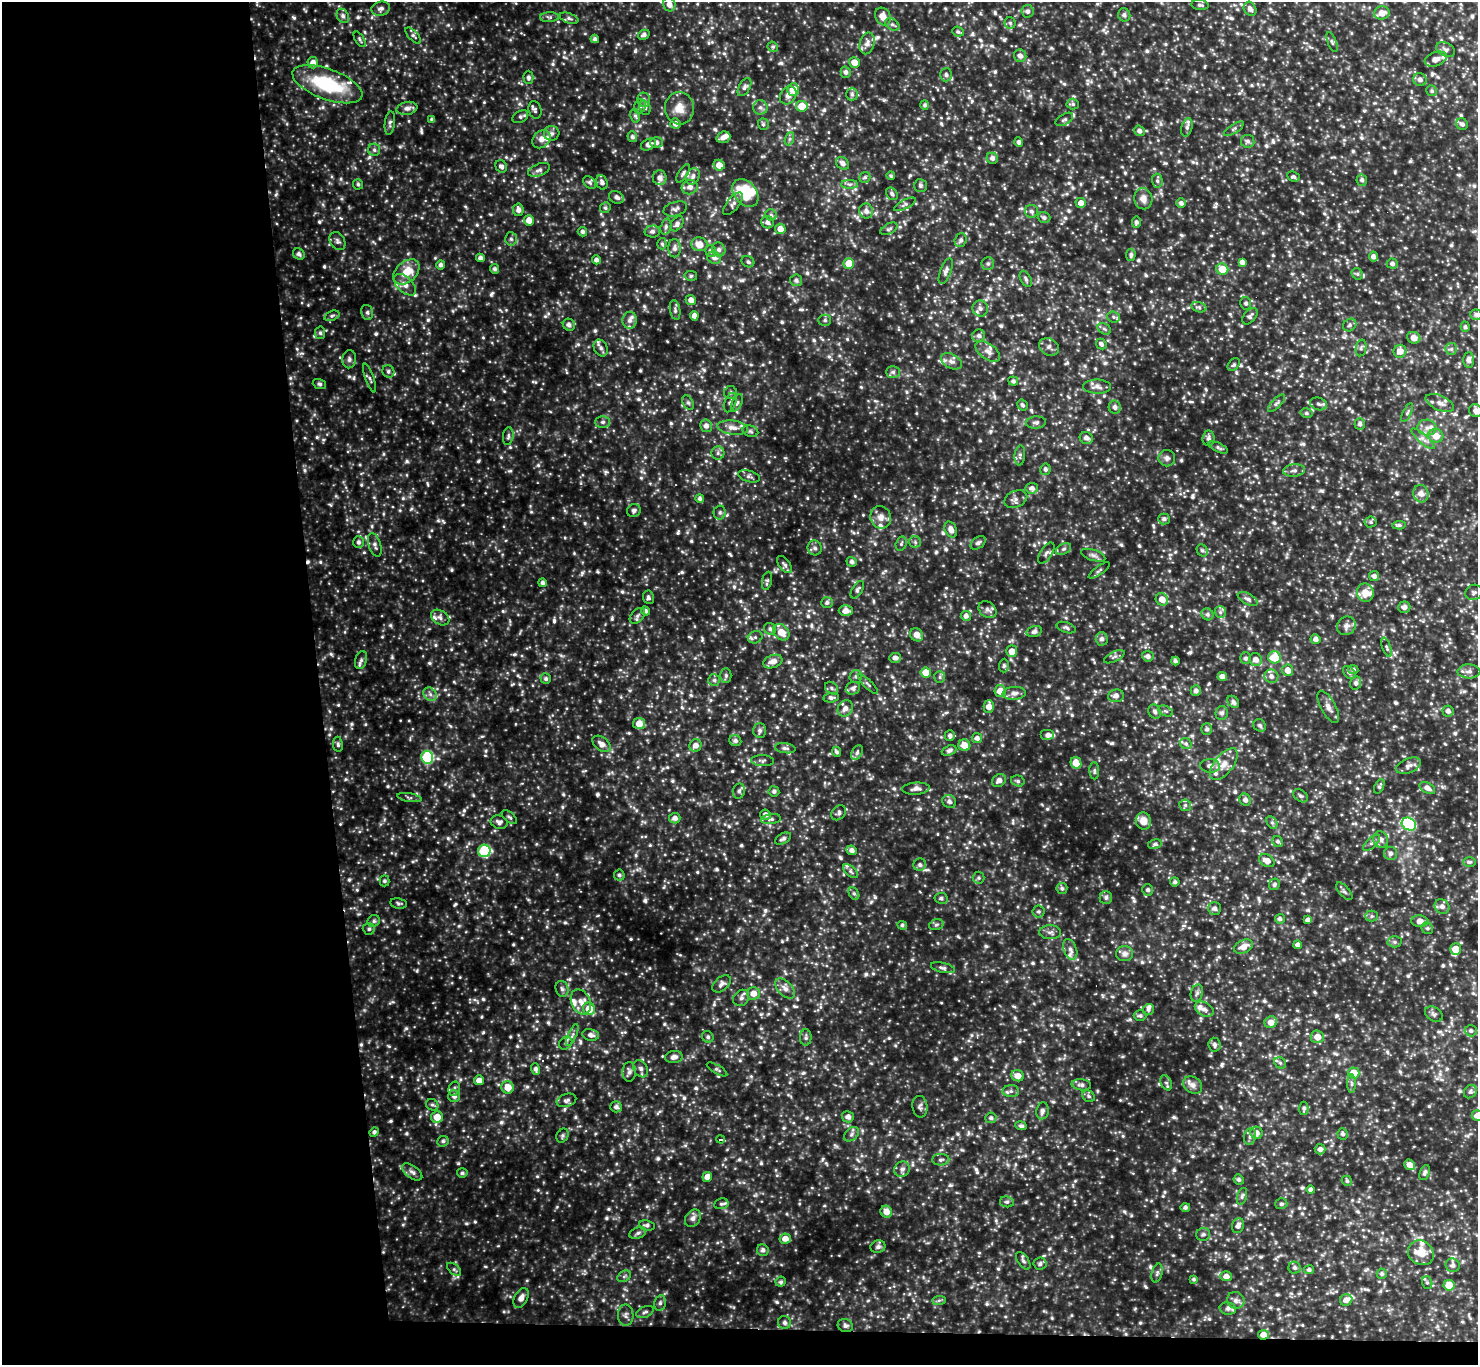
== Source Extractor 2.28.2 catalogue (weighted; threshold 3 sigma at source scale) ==
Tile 7 of 3 x 3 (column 1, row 3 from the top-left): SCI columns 1-1476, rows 187-1549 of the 4427 x 4398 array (HDU 1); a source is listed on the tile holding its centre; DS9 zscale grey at full resolution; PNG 1480 x 1367 px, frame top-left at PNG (2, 2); each listed source drawn as its Kron ellipse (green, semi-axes under 4 px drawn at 4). Shown black and unused: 23% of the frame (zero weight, under 2 of 3 exposures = <1% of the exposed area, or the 3 px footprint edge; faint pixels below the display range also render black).
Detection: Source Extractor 2.28.2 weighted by HDU 2 'WHT'; one run over the whole footprint, this tile lists its part. Background 0.366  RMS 0.05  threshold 0.225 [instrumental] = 3 sigma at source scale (4.5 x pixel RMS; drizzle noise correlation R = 1.50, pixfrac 1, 0.05/0.05 arcsec/px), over >= 5 px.
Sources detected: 1437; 1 cosmic-ray / hot-pixel residue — neither listed nor drawn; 46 inside a brighter listed object's ellipse — not listed separately; of the other 1390, all 500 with FLUX_AUTO >= 9.82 (the completeness limit of this list) listed and drawn (890 fainter detections not listed), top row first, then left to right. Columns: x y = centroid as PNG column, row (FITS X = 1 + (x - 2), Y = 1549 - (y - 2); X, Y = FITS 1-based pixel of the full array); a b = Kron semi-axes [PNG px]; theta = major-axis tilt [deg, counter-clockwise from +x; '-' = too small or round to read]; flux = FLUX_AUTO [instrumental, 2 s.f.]
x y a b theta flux
669 4 7 6 - 30
1200 5 8 5 -6 11
381 9 9 7 14 18
1250 9 7 6 - 21
1027 11 6 6 - 15
1382 13 8 6 10 40
1124 15 6 6 - 13
343 16 7 5 -61 15
549 17 9 5 1 10
883 17 9 7 -62 42
569 18 10 5 -19 12
1010 23 5 5 - 10
892 25 8 5 -37 13
958 32 6 5 - 10
644 35 6 4 29 15
413 36 10 4 -47 10
360 39 9 4 -58 9.8
595 39 4 4 - 13
1332 42 10 4 -69 11
867 43 11 7 74 27
773 47 5 5 - 9.8
1446 50 10 6 -26 17
1020 56 6 6 - 22
1436 59 11 7 20 31
854 62 5 5 - 44
313 63 5 5 - 30
846 72 5 5 - 15
946 75 7 6 - 13
528 77 7 5 -89 14
1420 80 7 6 - 21
327 84 37 15 -20 340
744 87 10 5 60 17
793 89 6 6 - 60
1432 91 5 5 - 12
852 94 6 6 - 14
788 95 9 7 53 25
644 100 7 6 - 15
1073 104 6 5 - 10
925 105 5 4 - 11
640 106 7 5 72 13
802 106 6 5 - 74
760 107 7 7 - 15
407 108 10 6 10 21
645 108 7 5 -69 11
679 108 16 14 -84 59
535 110 9 6 -74 14
635 116 7 5 -78 11
520 117 8 5 30 12
432 119 4 4 - 11
1064 119 9 5 31 13
390 123 12 5 83 14
675 123 5 5 - 20
763 124 6 5 - 10
1462 124 6 5 - 15
1187 127 9 5 75 15
1234 129 11 4 32 12
1139 131 5 5 - 15
552 133 7 7 - 15
632 137 5 5 - 14
723 137 7 5 20 24
541 139 10 8 46 33
789 139 7 4 70 10
1248 141 6 6 - 15
657 142 6 5 - 17
1019 142 5 4 - 13
648 144 8 5 25 24
374 150 6 6 - 11
992 158 6 5 - 19
842 163 7 5 -44 20
719 165 6 5 - 39
501 166 6 5 - 14
539 170 11 6 20 18
683 173 10 4 59 12
693 176 8 6 64 17
891 176 4 4 - 10
865 177 6 5 - 10
1293 177 6 4 -24 10
660 178 7 7 - 26
1362 180 6 5 - 13
1157 181 7 5 -86 11
590 182 7 5 -41 10
602 182 7 5 -72 18
358 184 5 5 - 10
850 184 8 4 0 12
920 186 6 6 - 11
690 187 8 7 - 24
745 193 16 11 -51 200
892 194 7 5 -48 12
616 197 8 6 -27 18
1143 199 10 9 - 32
1081 203 5 5 - 28
1181 203 4 4 - 15
733 204 13 6 51 18
905 204 12 4 27 12
605 208 5 5 - 11
675 209 12 7 17 17
518 210 6 5 - 23
866 211 7 6 - 22
1031 211 7 6 - 16
771 215 6 5 - 11
1044 217 6 5 - 14
529 220 5 5 - 44
767 222 6 6 - 19
1136 222 5 4 - 12
677 224 8 5 57 17
666 227 8 5 74 13
780 229 5 5 - 42
889 229 9 5 29 12
652 231 8 6 3 12
582 232 5 4 - 14
511 239 7 5 -87 11
961 240 7 6 - 13
337 241 9 7 -58 16
662 244 6 4 -86 9.9
699 244 8 7 - 50
675 248 9 6 -90 19
719 249 7 6 - 17
711 251 6 5 - 15
299 254 6 5 - 15
1131 255 6 5 - 13
1373 256 5 4 - 18
480 258 4 4 - 18
714 258 7 6 - 19
596 260 4 4 - 17
748 262 6 5 - 10
1242 262 4 4 - 21
849 263 5 5 - 78
988 264 6 6 - 12
1392 264 5 5 - 14
441 265 5 4 - 14
495 269 5 4 - 13
1222 269 6 5 - 76
946 271 13 5 69 18
406 272 15 10 43 79
1357 274 6 5 - 10
691 276 6 5 - 11
1026 279 9 5 -62 11
796 280 6 6 - 15
405 285 13 7 -44 34
691 300 5 5 - 27
1246 303 6 5 - 12
1199 307 7 5 -16 11
980 308 8 7 - 20
675 310 10 5 -80 13
367 312 8 6 -76 12
1476 315 6 5 - 13
332 316 8 5 21 10
694 316 4 4 - 25
1250 316 9 5 48 15
1114 317 6 5 - 9.9
630 320 8 7 - 19
825 320 6 5 - 11
569 325 6 5 - 16
1350 325 7 6 - 12
1465 327 5 4 - 10
1104 329 7 5 -31 11
320 333 6 5 - 11
979 336 6 6 - 14
1414 338 7 6 - 34
1101 344 6 4 -48 14
1049 347 10 8 -31 20
601 348 9 6 -64 18
1361 348 8 5 78 10
1451 349 6 6 - 11
988 351 14 8 -34 31
1400 351 6 6 - 38
349 359 9 7 85 16
1469 360 7 5 86 19
951 361 11 7 -28 22
1234 365 7 5 48 9.9
388 371 6 6 - 11
893 372 7 5 0 11
369 378 15 4 -71 12
1013 381 5 4 - 13
319 384 7 5 -20 11
1097 387 14 7 -1 27
730 392 6 6 - 11
688 403 8 5 -62 11
730 403 10 5 69 17
737 403 9 4 65 11
1276 403 11 4 46 12
1440 403 15 7 -25 29
1318 404 9 6 -17 15
1022 405 6 5 - 11
1115 407 6 6 - 17
1476 411 7 6 - 22
1306 413 6 5 - 10
1407 413 10 4 63 9.9
603 422 7 5 1 13
1036 422 10 6 5 15
1360 424 6 5 - 13
706 426 6 6 - 24
733 428 15 7 -8 35
1427 428 9 8 - 29
750 431 8 5 -17 11
508 436 9 5 82 12
1436 436 7 6 - 45
1086 438 7 6 - 21
1208 438 8 6 86 16
1423 439 14 4 -41 23
1218 447 10 4 -26 12
718 453 6 6 - 12
1020 455 10 5 85 12
1167 458 8 8 - 17
1045 469 6 5 - 14
1294 470 11 6 5 18
749 476 11 5 -16 15
1032 488 6 5 - 25
1421 494 9 7 -76 30
700 499 4 4 - 13
1016 499 12 8 24 23
634 511 7 6 - 14
720 513 7 6 - 12
881 517 11 10 - 33
1164 519 6 5 - 14
1371 522 6 5 - 11
1399 525 7 4 5 11
951 529 8 5 -65 30
358 542 6 5 - 15
915 542 6 5 - 10
978 543 8 5 35 14
901 544 7 5 74 9.9
375 545 12 6 -72 18
815 548 7 7 - 15
1064 549 8 5 26 12
1202 550 6 5 - 10
1046 553 12 6 57 15
1093 555 12 5 -18 16
852 562 5 4 - 15
785 565 10 5 -52 14
1099 570 12 4 35 10
1374 576 5 5 - 15
767 581 9 5 78 11
543 583 4 4 - 15
857 590 10 5 58 14
1474 592 8 7 - 13
1365 593 9 8 - 57
648 597 7 5 -82 11
1162 599 6 6 - 42
1248 599 11 5 -28 18
827 603 6 5 - 12
1404 607 6 6 - 18
987 610 10 7 -36 21
645 611 5 4 - 14
846 611 7 5 -1 31
1220 612 6 5 - 11
1207 614 6 5 - 13
637 616 9 6 46 15
966 616 5 5 - 19
440 617 10 7 -31 19
1346 626 10 8 43 21
1066 628 10 5 -18 12
770 629 6 5 - 12
781 632 9 7 -44 51
1034 632 8 5 16 17
917 635 7 6 - 36
755 637 7 6 - 13
1102 639 6 6 - 19
1315 639 5 5 - 20
1387 647 10 4 -70 11
1012 651 6 5 - 44
1148 656 5 5 - 16
1114 657 11 5 26 12
1274 657 6 6 - 130
895 658 6 5 - 18
1246 658 6 5 - 13
361 660 9 5 74 13
1256 660 7 6 - 30
773 661 10 6 20 33
1175 661 4 3 - 10
1004 666 7 5 89 9.9
1353 669 5 4 - 11
1288 670 6 5 - 38
1469 671 11 7 -1 23
926 672 5 5 - 74
1349 673 7 5 -49 11
726 676 7 5 90 9.9
1271 676 7 6 - 20
856 677 6 6 - 11
940 677 6 5 - 10
1222 677 5 4 - 26
546 679 5 5 - 11
714 680 6 6 - 11
1356 683 7 5 78 13
868 684 13 3 -43 10
831 688 7 5 -39 11
853 688 7 6 - 16
1000 691 6 5 - 55
1196 691 5 5 - 16
1014 693 11 6 6 25
430 694 7 6 - 18
1116 696 8 6 7 23
831 698 8 4 6 14
1233 702 7 5 -49 14
989 706 6 5 - 42
1328 707 18 7 -61 29
845 708 8 7 - 27
1166 711 7 5 -25 10
1448 711 5 5 - 18
1155 712 7 6 - 14
1222 713 7 6 - 14
639 724 6 5 - 54
1260 725 7 6 - 12
1207 729 5 5 - 12
760 731 7 6 - 16
1048 735 7 5 0 20
950 736 5 5 - 14
977 738 5 5 - 18
735 741 6 5 - 14
338 744 8 5 -83 11
601 744 10 6 -38 30
1186 744 6 5 - 11
695 745 6 6 - 28
964 745 6 5 - 49
785 748 10 5 -8 14
949 751 7 5 21 16
836 752 5 4 - 11
857 752 8 5 63 12
427 757 6 6 - 370
762 761 11 5 -2 12
1076 763 6 5 - 70
1224 764 19 9 51 52
1210 766 10 7 -4 24
1408 766 13 7 22 24
1094 771 8 5 -87 11
999 780 7 6 - 24
1018 781 7 5 -16 10
1379 786 8 4 65 11
1427 788 8 5 -29 22
916 789 13 6 4 22
739 791 8 6 74 13
774 791 5 5 - 12
1300 796 8 5 -37 11
409 798 12 4 -10 9.9
1245 800 6 5 - 16
949 801 7 6 - 15
1185 805 6 6 - 11
839 813 8 6 46 14
765 815 5 5 - 21
509 817 9 5 -40 11
675 818 5 5 - 22
771 819 10 5 8 13
1143 821 8 7 - 48
499 822 8 6 -21 17
1272 823 7 5 -62 11
1409 824 7 6 - 400
783 839 9 5 28 15
1381 840 8 7 - 21
1278 841 6 5 - 11
1371 843 10 5 42 14
1155 844 7 5 10 11
851 850 5 5 - 20
484 851 6 6 - 330
1391 853 6 6 - 15
1267 861 8 6 -30 34
1470 862 6 5 - 10
920 865 6 6 - 15
850 871 8 5 -44 12
619 875 5 5 - 11
979 878 6 6 - 9.8
384 881 5 5 - 11
1175 882 4 4 - 11
1274 884 6 5 - 11
1062 888 5 5 - 11
1148 890 6 5 - 12
1344 891 11 5 -48 11
854 893 7 5 -62 9.9
1106 897 6 6 - 14
941 898 7 5 -11 10
399 903 8 5 -9 9.9
1442 906 8 7 - 24
1214 908 6 6 - 16
1038 911 6 6 - 10
1372 916 6 5 - 10
1280 919 5 5 - 14
1308 920 4 4 - 23
374 921 6 5 - 11
1420 921 8 6 -4 28
902 925 5 4 - 9.9
936 925 7 5 17 10
1427 928 6 5 - 11
369 929 6 6 - 12
1050 932 11 7 -1 18
1395 942 7 5 -2 11
1298 945 4 4 - 18
1243 947 10 6 26 43
1070 949 11 6 -69 21
1456 949 6 5 - 64
1124 954 8 7 - 21
943 968 12 5 -12 15
722 984 11 6 40 19
562 989 8 6 -72 14
785 989 12 7 -47 29
753 993 6 6 - 40
1197 993 8 6 73 14
741 998 9 7 46 16
581 1002 13 9 -65 40
589 1009 6 6 - 72
1204 1009 10 7 -29 22
1148 1010 6 5 - 12
1434 1014 9 6 -33 15
1140 1016 6 5 - 11
1271 1022 6 5 - 38
1471 1031 6 5 - 12
572 1035 12 4 65 15
591 1035 8 6 -11 21
708 1037 6 5 - 11
806 1037 8 5 -90 13
1317 1037 6 6 - 45
566 1043 7 5 42 11
1214 1045 7 6 - 14
674 1057 9 6 6 22
1280 1063 6 5 - 10
535 1069 6 4 -72 15
641 1069 9 7 -59 18
717 1069 11 4 -31 9.9
629 1072 10 6 89 19
1354 1073 6 5 - 94
1018 1076 6 5 - 42
479 1080 5 5 - 32
1166 1083 8 5 -64 12
1352 1084 9 4 -89 13
1081 1085 10 5 -7 16
1193 1085 10 8 -32 28
508 1087 6 6 - 60
454 1089 7 5 74 12
1011 1091 8 6 2 14
1470 1092 7 6 - 12
454 1096 6 6 - 20
1089 1096 6 5 - 11
566 1100 10 6 18 14
432 1105 6 5 - 10
616 1107 6 5 - 16
920 1107 11 7 -83 16
1304 1108 6 4 88 12
1042 1111 8 6 80 19
1477 1116 5 5 - 30
437 1117 6 6 - 57
848 1117 6 5 - 20
991 1118 5 5 - 12
1021 1126 6 4 -9 14
374 1132 5 4 - 13
1256 1133 6 6 - 26
851 1134 8 6 42 13
1343 1134 6 5 - 11
562 1136 7 5 60 11
1250 1136 8 6 74 14
720 1139 4 3 - 94
443 1141 6 5 - 12
1320 1149 5 5 - 20
941 1160 8 5 1 13
1410 1165 5 5 - 36
902 1169 8 7 - 19
412 1172 12 6 -37 19
462 1173 5 4 - 10
1425 1173 8 5 67 13
707 1177 5 5 - 35
1239 1179 5 5 - 12
1347 1181 5 5 - 10
1311 1190 4 4 - 14
1242 1196 8 5 73 11
1007 1202 7 5 -9 11
721 1204 7 5 9 12
1281 1204 6 5 - 11
1185 1207 5 4 - 11
886 1212 6 5 - 42
693 1218 9 7 54 20
647 1225 8 5 -9 14
1238 1226 7 6 - 19
638 1233 9 5 21 12
1203 1234 7 6 - 12
785 1239 6 5 - 36
878 1247 7 6 - 14
763 1250 6 5 - 15
1421 1253 13 12 - 70
1023 1261 10 5 -55 13
1040 1264 6 6 - 12
1453 1265 7 6 - 17
1295 1268 6 6 - 14
454 1269 8 5 -42 11
1309 1270 5 4 - 13
1157 1273 10 5 75 12
1382 1274 5 5 - 11
624 1276 7 5 30 10
1226 1276 6 5 - 25
1194 1279 4 4 - 10
781 1282 5 5 - 10
1427 1283 6 5 - 10
1449 1285 5 5 - 69
521 1298 11 6 62 32
939 1300 7 4 1 10
1236 1300 9 8 - 21
1346 1300 6 5 - 28
660 1303 8 5 80 14
1228 1308 8 6 -11 18
645 1312 9 5 23 13
626 1315 10 8 -89 18
784 1322 6 6 - 15
845 1325 8 6 -23 16
1263 1335 5 4 - 42
Overlapping masked pixels (flux is a lower limit): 1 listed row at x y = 1263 1335
Isophote crosses this tile's border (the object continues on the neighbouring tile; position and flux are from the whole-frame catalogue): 4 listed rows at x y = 669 4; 1476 315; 1476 411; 1477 1116